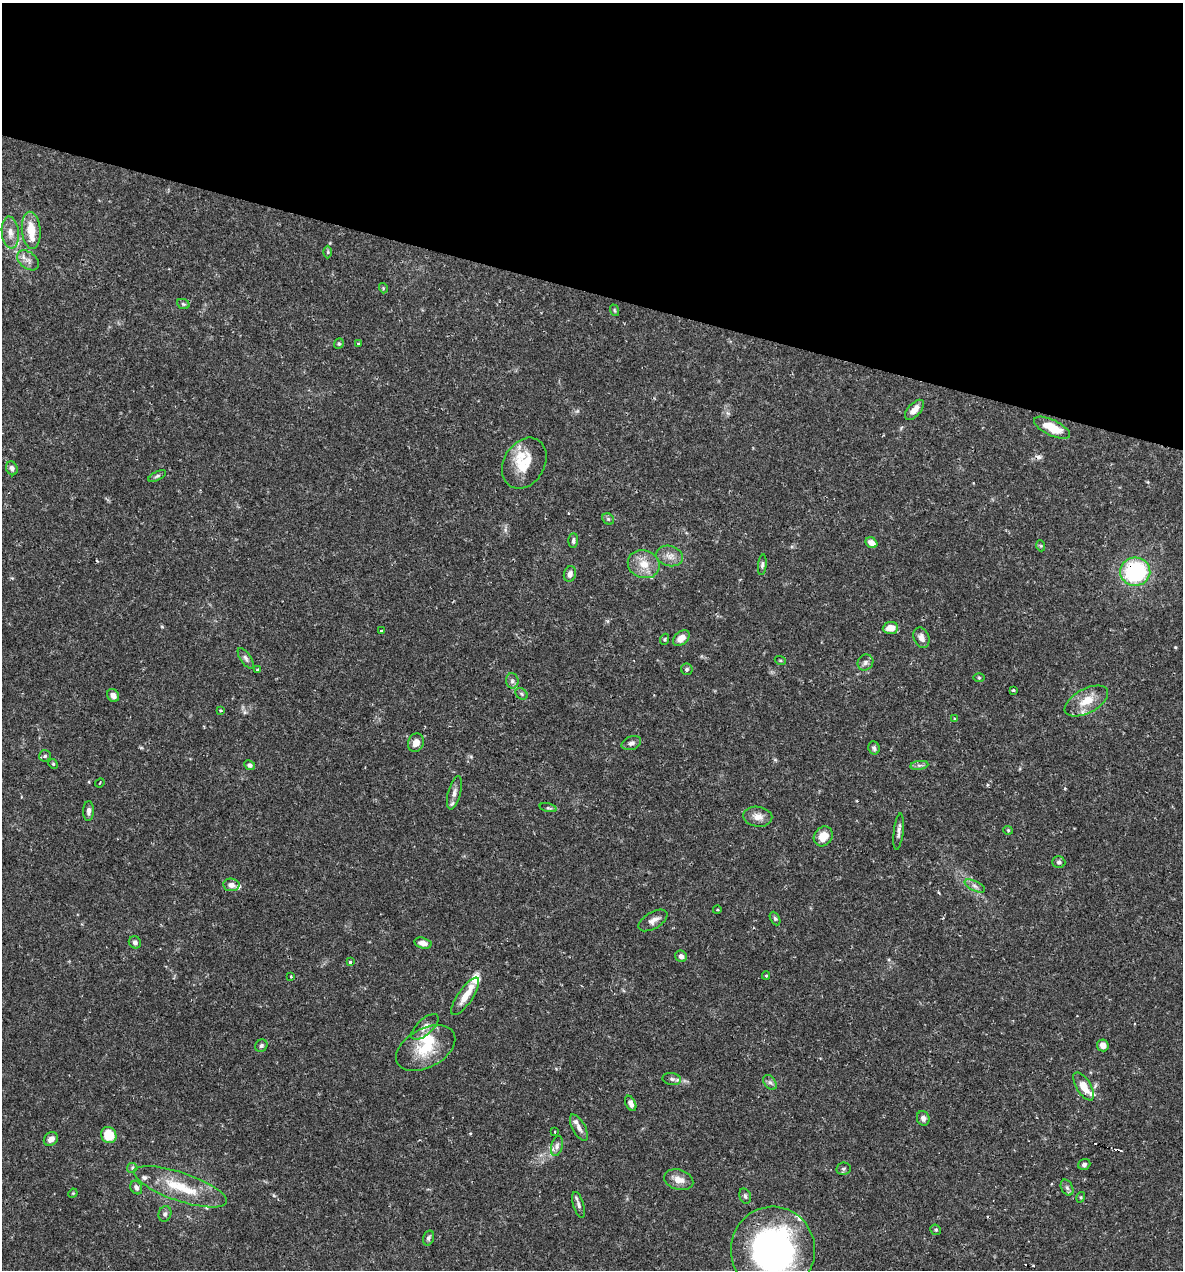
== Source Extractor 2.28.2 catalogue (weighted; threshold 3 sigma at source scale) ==
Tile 2 of 4 x 4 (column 2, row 1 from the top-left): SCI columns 1428-2608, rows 3804-5071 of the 5092 x 5073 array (HDU 1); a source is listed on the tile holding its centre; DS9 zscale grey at full resolution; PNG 1185 x 1272 px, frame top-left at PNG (2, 3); each listed source drawn as its Kron ellipse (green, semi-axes under 4 px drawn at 4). Shown black and unused: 23% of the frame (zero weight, under 2 of 3 exposures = <1% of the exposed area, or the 3 px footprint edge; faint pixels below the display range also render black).
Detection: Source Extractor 2.28.2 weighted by HDU 2 'WHT'; one run over the whole footprint, this tile lists its part. Background 0.0709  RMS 0.0039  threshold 0.0176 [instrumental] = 3 sigma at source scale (4.5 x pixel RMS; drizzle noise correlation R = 1.50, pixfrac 1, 0.05/0.05 arcsec/px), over >= 5 px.
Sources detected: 114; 1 inside a brighter object's white glare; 5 cosmic-ray / hot-pixel residue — neither listed nor drawn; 10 inside a brighter listed object's ellipse — not listed separately; the other 98 listed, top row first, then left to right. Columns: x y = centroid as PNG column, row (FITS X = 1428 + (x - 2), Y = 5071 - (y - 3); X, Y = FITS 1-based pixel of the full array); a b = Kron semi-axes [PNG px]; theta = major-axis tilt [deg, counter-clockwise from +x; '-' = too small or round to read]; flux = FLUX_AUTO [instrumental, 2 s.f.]
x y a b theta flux
31 230 18 9 -85 8.2
10 232 16 8 -84 3.5
328 252 6 4 90 0.57
28 260 12 8 -37 2.3
383 288 5 3 - 0.37
183 304 6 5 - 0.66
614 310 6 3 -71 0.5
358 343 3 3 - 0.49
339 344 5 4 - 0.53
914 410 12 6 48 3
1052 428 20 7 -26 8.5
524 463 27 20 59 12
12 468 7 5 -67 1.3
157 476 9 4 26 0.81
608 519 6 5 - 0.65
573 540 7 5 88 0.97
871 543 6 5 - 3
1041 546 5 3 - 0.41
670 556 13 10 -16 3.1
644 564 16 14 -20 6
762 565 10 4 82 0.91
1135 572 15 14 - 39
570 574 8 6 76 1.9
890 628 8 6 6 4.6
382 631 3 3 - 0.64
681 638 9 6 42 3.7
921 638 10 7 -68 2.3
665 639 5 3 - 0.44
246 658 12 5 -56 1.2
780 660 5 3 - 0.38
865 662 8 7 - 1.4
687 669 6 5 - 0.75
258 670 4 3 - 0.78
979 678 6 4 -1 0.41
512 681 7 6 - 1.1
1013 690 3 3 - 0.54
522 694 7 5 -38 0.7
113 695 7 5 -56 1.9
1086 701 24 12 28 7.2
221 711 4 2 - 0.36
954 719 3 3 - 0.78
416 743 9 8 - 3.1
631 743 10 6 20 1.4
874 748 7 5 -67 0.96
45 756 6 6 - 0.66
53 764 5 4 - 0.44
250 765 6 4 -26 1.2
919 765 9 4 8 0.98
100 783 5 2 - 0.28
454 793 17 6 75 2.1
548 808 8 3 -12 0.66
89 811 10 5 87 1.5
758 817 14 10 -8 3.1
1008 830 4 4 - 0.41
899 832 18 4 84 1.6
823 836 10 9 - 4.9
1059 862 6 6 - 1
231 885 8 6 -7 2.1
975 886 11 5 -26 1.4
717 910 4 3 - 0.39
775 918 7 4 -62 0.64
653 920 16 8 31 2.4
135 942 6 6 - 1.2
423 943 9 5 -15 2.3
681 956 6 5 - 1.7
350 962 3 3 - 0.95
766 976 4 4 - 0.46
291 977 3 3 - 0.35
465 996 22 7 56 4.5
425 1027 17 8 43 2.6
1103 1045 6 6 - 2.3
261 1046 6 5 - 0.91
426 1048 32 19 28 14
672 1079 9 6 -10 1.1
770 1082 8 5 -52 1.1
1084 1086 16 7 -58 5.5
631 1103 8 5 -64 2
923 1118 7 6 - 1.5
579 1128 15 6 -61 2.1
555 1132 3 2 - 0.23
109 1135 8 7 - 9.1
51 1139 8 6 43 2.3
557 1146 10 5 75 1.5
1084 1164 6 5 - 0.95
132 1168 5 5 - 0.54
843 1169 7 6 - 0.81
679 1180 15 10 -17 3.7
180 1187 49 14 -19 15
136 1188 7 5 -60 1.3
1067 1188 8 5 -63 1.1
73 1193 5 4 - 0.37
745 1196 8 5 -75 0.87
1081 1197 5 3 - 0.43
578 1205 13 5 -72 1.3
165 1214 8 6 73 1.1
936 1230 5 5 - 0.66
428 1238 8 5 72 0.79
773 1250 43 42 - 120
Overlapping masked pixels (flux is a lower limit): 1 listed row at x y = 1135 572
Isophote crosses this tile's border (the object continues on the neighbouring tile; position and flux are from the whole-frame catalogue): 1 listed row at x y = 773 1250